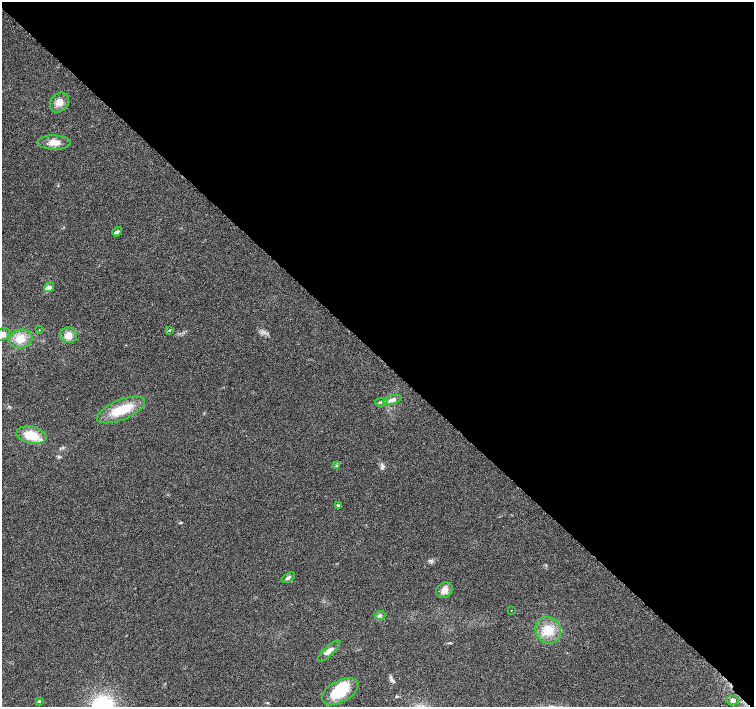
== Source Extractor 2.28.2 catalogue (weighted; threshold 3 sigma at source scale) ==
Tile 8 of 4 x 4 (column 4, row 2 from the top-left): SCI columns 4558-6061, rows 3081-4489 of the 6097 x 6093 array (HDU 1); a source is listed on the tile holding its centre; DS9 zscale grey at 2 x 2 block average (1 PNG px = mean of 2 x 2 image px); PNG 756 x 709 px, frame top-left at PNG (2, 2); each listed source drawn as its Kron ellipse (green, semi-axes under 4 px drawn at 4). Shown black and unused: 50% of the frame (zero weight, under 5 of 9 exposures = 3% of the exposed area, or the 3 px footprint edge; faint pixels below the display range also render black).
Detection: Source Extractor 2.28.2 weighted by HDU 2 'WHT'; one run over the whole footprint, this tile lists its part. Background 0.0304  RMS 0.0022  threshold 0.00916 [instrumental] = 3 sigma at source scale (4.09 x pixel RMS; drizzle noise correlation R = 1.36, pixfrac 0.8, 0.0396/0.0396 arcsec/px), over >= 5 px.
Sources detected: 26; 1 inside a brighter object's white glare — neither listed nor drawn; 1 inside a brighter listed object's ellipse — not listed separately; the other 24 listed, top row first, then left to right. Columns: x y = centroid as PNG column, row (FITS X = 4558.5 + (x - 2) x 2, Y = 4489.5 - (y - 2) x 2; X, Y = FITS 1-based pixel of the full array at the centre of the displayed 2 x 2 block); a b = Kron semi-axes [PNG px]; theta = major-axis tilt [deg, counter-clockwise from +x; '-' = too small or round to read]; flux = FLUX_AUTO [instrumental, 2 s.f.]
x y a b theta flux
59 102 10 8 50 3.5
54 143 17 7 -1 4.3
117 232 5 3 - 0.95
49 287 5 4 - 1.7
39 330 2 2 - 0.17
169 330 3 2 - 0.27
3 334 7 6 - 2.3
69 335 8 7 - 4.5
21 339 12 9 15 6.7
392 400 9 4 17 1.9
381 402 6 3 10 0.69
121 410 25 10 22 14
31 435 15 8 -11 11
336 466 3 2 - 0.38
338 506 3 3 - 1.3
288 578 7 3 32 1.1
444 590 9 7 35 3.4
511 610 2 2 - 0.2
380 616 5 4 - 0.9
548 630 14 12 -59 8.2
329 651 14 5 42 2.5
340 691 20 11 27 16
733 700 6 5 - 1.6
39 701 4 3 - 0.51
Isophote crosses this tile's border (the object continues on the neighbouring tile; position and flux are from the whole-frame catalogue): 1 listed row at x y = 3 334
Diffuse or blended objects may show on this block-average render without a row.